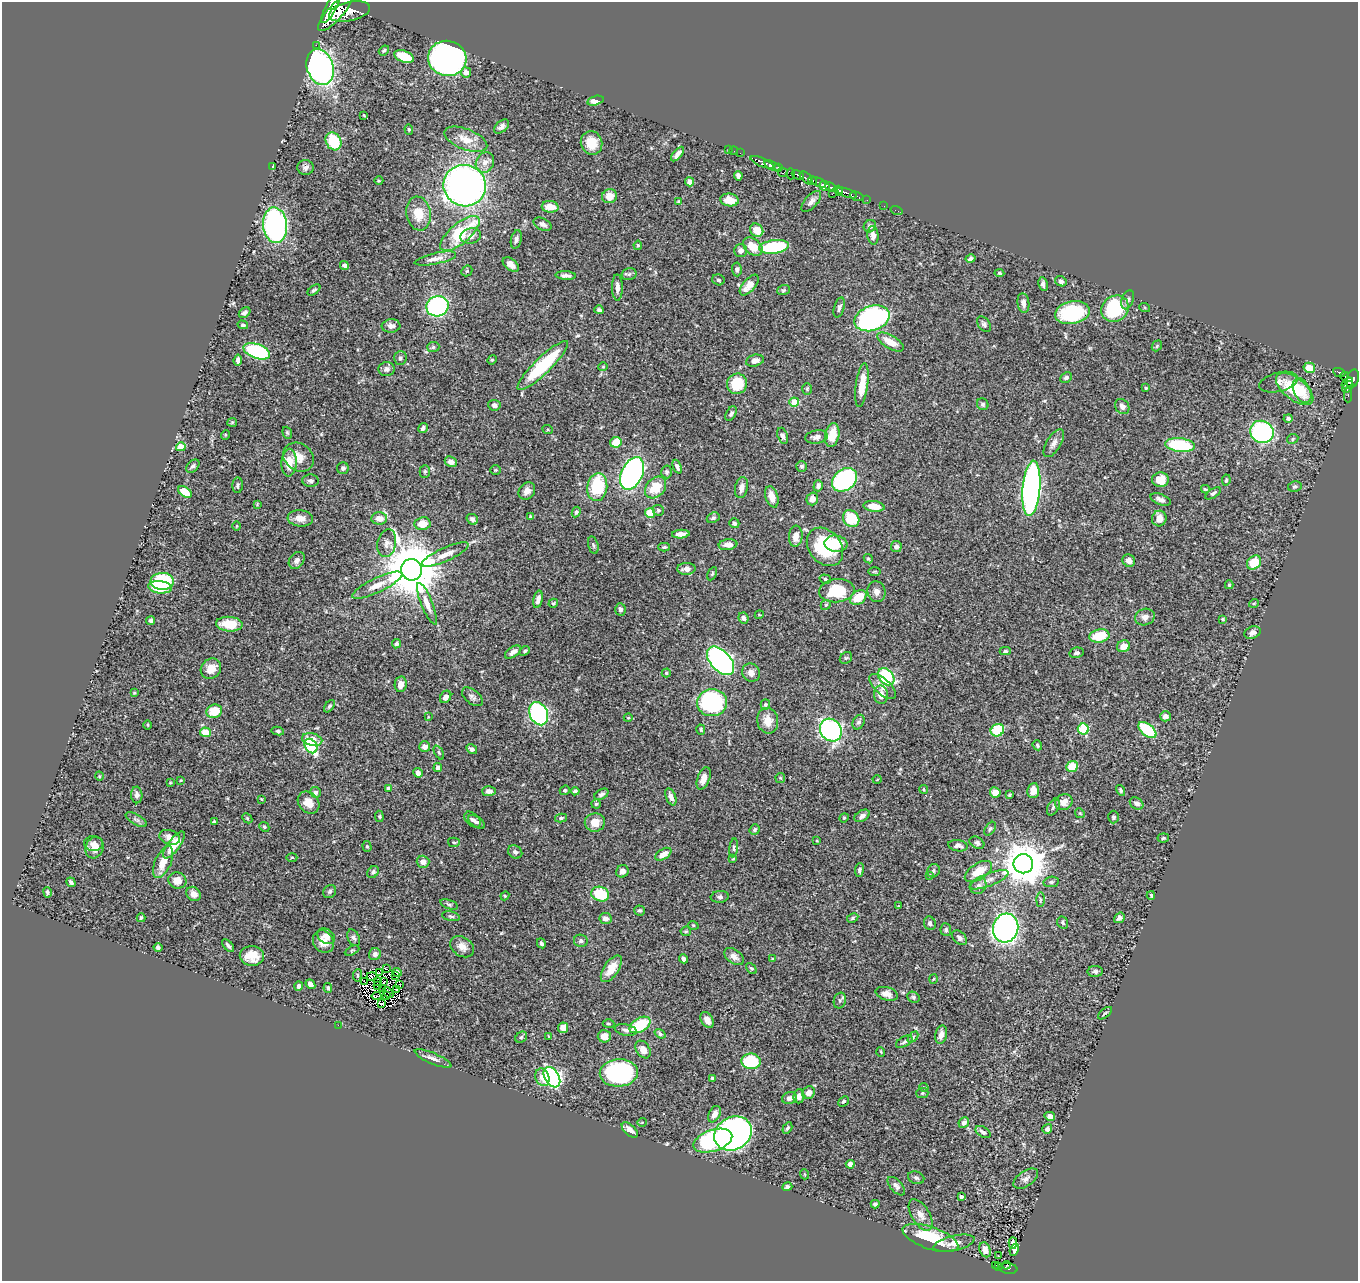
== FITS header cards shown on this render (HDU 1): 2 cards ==
NAXIS1  =                 1356
NAXIS2  =                 1279

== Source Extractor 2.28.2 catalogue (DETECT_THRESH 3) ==
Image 1356 x 1279 px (HDU 1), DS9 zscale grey, 1 PNG px = 1 image px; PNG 1360 x 1283 px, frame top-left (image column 1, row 1279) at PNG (2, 2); each listed source drawn as its Kron ellipse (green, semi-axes under 4 px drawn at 4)
Background 0.472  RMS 0.02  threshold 0.0593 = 3 sigma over >= 5 px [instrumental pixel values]
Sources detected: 461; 4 with non-positive FLUX_AUTO (blend fragments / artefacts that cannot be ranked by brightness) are neither listed nor drawn; the other 457 listed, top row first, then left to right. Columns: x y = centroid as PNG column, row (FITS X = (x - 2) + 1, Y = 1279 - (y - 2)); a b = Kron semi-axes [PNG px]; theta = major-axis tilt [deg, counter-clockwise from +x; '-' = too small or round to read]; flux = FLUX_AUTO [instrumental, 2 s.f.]
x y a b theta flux
331 8 17 5 62 1500
349 11 21 9 13 1600
335 13 23 7 48 2200
316 45 2 2 - 6
384 50 6 4 39 2.2
404 56 10 5 -20 39
447 58 19 17 -13 490
320 67 18 13 -71 370
466 72 5 5 - 8.8
595 101 8 4 15 9.3
364 115 4 3 - 1.1
502 127 9 5 44 4.8
409 129 5 4 - 2.1
466 139 23 10 -21 19
333 141 9 7 -62 51
591 143 12 10 -73 24
728 149 3 2 - 12
734 151 4 2 - 7.5
740 153 2 2 - 5.6
678 154 9 4 49 5.4
485 162 10 9 - 9
762 162 12 4 -23 510
273 166 4 2 - 1.2
772 166 9 4 -25 280
305 167 8 7 - 4.8
778 168 4 3 - 52
783 173 5 3 - 65
791 174 5 4 - 97
798 175 6 3 -21 190
738 176 5 4 - 4.9
806 178 8 4 -46 200
379 181 4 3 - 1.1
813 181 4 3 - 63
689 182 4 4 - 9
818 182 8 4 -28 79
465 186 21 20 - 660
824 186 5 5 - 520
830 187 5 3 - 140
839 191 5 3 - 270
847 193 10 3 -21 340
832 194 2 2 - 16
609 196 7 7 - 15
857 196 7 3 -21 73
729 200 9 6 -8 18
867 200 2 2 - 4.4
679 201 4 3 - 1.5
811 201 13 6 47 6.6
884 206 2 2 - 6.7
550 207 8 5 -5 18
896 210 6 2 -19 8.4
418 214 17 12 -80 23
543 224 9 5 -27 5.7
275 225 18 12 -84 280
870 226 6 6 - 4.3
757 230 7 6 - 17
460 233 24 10 40 78
873 235 9 5 -85 6.9
471 236 10 7 12 7.2
516 239 9 5 77 4.3
638 245 4 3 - 1.6
753 247 11 7 -39 23
774 247 15 6 8 91
740 251 6 6 - 5.9
435 259 21 5 12 9.4
970 259 5 4 - 4.3
511 264 9 5 -39 9.6
344 266 5 4 - 3.9
737 269 7 5 -86 3.1
467 271 6 5 - 1.7
999 273 5 4 - 2.2
629 274 7 5 14 3
566 275 10 4 -3 5.5
718 280 6 5 - 2.5
1061 281 6 5 - 4.5
1043 284 7 4 -81 5.6
749 285 12 6 49 15
617 287 13 5 -89 7.5
314 290 7 3 37 2.5
783 290 6 5 - 2.1
1128 300 10 6 69 4.8
1023 303 10 6 -82 6.1
437 306 11 10 - 230
839 308 10 5 73 4.4
1145 308 5 3 - 1.2
1115 309 14 12 38 130
599 310 4 4 - 2.9
244 313 6 4 41 4.1
1072 313 17 11 11 100
872 318 18 12 18 390
984 324 9 5 -53 3.7
243 325 5 4 - 2.9
391 326 9 6 5 6.7
890 342 15 6 -31 21
1157 346 6 4 49 1.9
433 347 6 5 - 3
257 351 14 7 -20 130
400 358 7 6 - 3.7
238 360 5 4 - 4.4
492 360 5 4 - 1.6
755 361 9 5 14 7.9
543 365 34 8 44 100
603 367 4 4 - 1.3
1309 368 6 5 - 23
387 369 8 7 - 5.8
1339 372 6 3 -23 85
1345 376 4 4 - 45
1066 378 6 5 - 3.2
1353 379 9 6 72 230
1279 382 20 9 14 8.8
1347 383 7 4 38 160
737 384 10 10 - 49
862 385 22 6 82 28
1348 387 6 4 51 160
1146 388 4 3 - 1.5
807 389 6 5 - 1.9
1295 389 22 11 -37 61
1302 391 13 8 -64 18
1348 395 7 3 88 25
794 402 5 4 - 42
983 404 6 5 - 2.8
494 405 6 5 - 3.8
1122 407 8 6 -56 6.2
731 414 8 5 62 3.3
1288 418 4 4 - 3.4
232 422 5 4 - 1.5
423 428 5 4 - 3.9
548 430 5 3 - 1.3
1262 432 12 11 - 220
287 433 6 4 -70 1.9
225 435 5 3 - 1.2
832 435 12 7 79 25
783 436 8 5 -71 3.9
816 437 11 6 10 6.6
1293 439 6 4 26 2
616 442 6 5 - 25
1054 443 16 7 59 7.9
1180 445 15 7 -7 83
181 447 5 4 - 30
299 457 16 13 -36 18
451 462 6 5 - 8.2
289 463 14 7 88 22
193 466 8 5 43 3.3
802 466 5 5 - 2.7
677 467 7 4 -69 3.8
343 468 6 6 - 2.9
495 470 5 4 - 1.5
425 471 6 5 - 2.2
667 472 6 5 - 2.9
632 473 17 10 65 390
844 480 13 10 37 240
1160 480 8 7 - 20
1226 480 6 4 81 1.7
311 481 8 6 -4 3.7
238 485 8 5 87 3
818 486 5 4 - 4.4
1295 486 7 5 9 2.8
597 487 14 10 82 76
656 488 12 9 48 30
741 488 10 6 79 6.3
1031 488 28 8 85 510
1205 489 4 3 - 1.7
527 491 9 7 52 8.9
185 492 7 5 -39 21
1213 493 9 4 34 2.7
772 497 11 6 -71 14
812 499 6 5 - 8.4
1161 499 11 5 -20 5.8
257 504 4 4 - 1.2
874 506 10 5 -7 19
658 510 6 5 - 2.2
576 512 5 4 - 2.7
650 513 5 5 - 30
530 517 4 3 - 2.2
300 518 12 8 -6 11
379 518 8 6 -1 11
713 518 6 5 - 2.9
1159 518 8 7 - 11
472 519 6 5 - 3.8
851 519 9 7 -46 43
734 523 5 5 - 3.5
422 524 8 6 8 19
237 526 5 3 - 1
681 534 9 4 5 6.9
796 536 10 7 85 12
387 543 14 9 78 9.2
836 544 11 8 -6 36
593 545 9 5 -76 2.9
728 545 9 5 8 8.8
664 547 5 4 - 1.8
825 547 21 16 -51 86
896 547 5 5 - 4.6
445 554 25 6 24 14
868 559 5 4 - 1.5
297 560 9 7 52 6.2
1129 561 6 6 - 9.1
1254 562 8 6 41 32
686 569 9 6 2 9.2
411 570 11 10 - 10000
875 571 6 3 1 1.5
712 574 7 4 63 1.8
825 579 6 4 -17 2.2
162 581 11 8 1 95
377 585 27 7 25 16
1229 585 4 3 - 1.8
160 587 12 6 -6 46
837 591 18 11 7 56
877 592 10 9 - 7.8
858 598 9 6 38 32
538 599 9 4 78 6.8
553 603 5 4 - 1.9
1254 603 5 3 - 1.3
427 604 22 5 -68 11
826 605 5 4 - 2
620 609 6 5 - 4.4
759 615 4 3 - 1.2
1145 617 10 8 19 7.8
743 618 5 5 - 4.9
1223 619 4 3 - 1.4
151 621 4 4 - 2.8
229 624 13 7 -4 30
1253 633 8 6 20 4.9
1099 636 10 6 11 40
397 644 5 4 - 2.7
1124 646 7 5 23 13
525 651 6 4 40 2.2
1005 651 5 4 - 2.8
513 652 9 5 35 7.2
1077 653 7 5 12 3.5
846 658 6 5 - 2.1
720 661 17 10 -48 380
211 669 11 9 44 16
666 673 4 4 - 1.7
751 673 9 8 - 8.4
886 677 9 7 -48 95
401 684 8 6 81 9.2
883 687 16 7 -42 11
134 693 4 3 - 1.4
881 695 9 7 -87 12
446 697 6 5 - 6.7
472 697 12 7 -39 5
712 703 15 13 6 180
765 704 5 4 - 1.8
329 706 7 4 52 2.2
214 711 8 6 18 27
539 714 12 9 -64 250
1165 716 5 5 - 5.6
428 717 3 2 - 0.87
628 718 4 3 - 1
768 721 13 10 -79 14
859 722 8 5 62 3.4
147 725 5 3 - 1.2
1083 729 5 5 - 97
701 730 5 4 - 1.7
831 730 12 10 -52 320
997 730 7 6 - 55
1147 730 11 5 -39 70
278 731 6 4 -9 2.2
205 732 5 5 - 22
312 739 10 6 -13 15
1037 745 5 4 - 2.1
311 746 8 5 -56 160
425 747 5 5 - 7.5
472 749 6 4 -32 3.6
439 753 8 4 -63 2
1072 766 6 5 - 28
438 767 5 4 - 4.8
418 773 5 4 - 7
99 776 4 3 - 1
704 778 12 6 69 12
780 778 5 5 - 1.4
181 780 4 2 - 1
877 780 4 3 - 0.93
170 783 3 2 - 1.1
389 789 4 4 - 9.2
924 789 5 4 - 1.7
565 790 5 4 - 2.4
1121 790 5 4 - 2.4
489 791 7 5 2 6.1
575 791 4 4 - 2.9
1033 791 7 6 - 13
316 792 5 5 - 2.9
995 792 5 5 - 12
601 794 7 5 30 4.1
137 795 8 5 -88 5.6
1009 795 4 3 - 1.5
671 797 9 5 -68 7.2
261 799 4 2 - 0.89
1064 802 9 7 31 9.7
308 803 12 9 -46 14
1137 803 7 5 -34 4.7
596 804 4 4 - 2
1053 807 9 5 61 3.5
1080 813 5 4 - 1.5
379 816 6 4 -84 1.7
862 816 8 5 32 5.5
1113 817 6 5 - 2.5
247 818 6 4 -46 1.8
561 818 6 4 14 2.7
844 818 5 4 - 1.6
136 820 12 5 -29 4
472 820 9 6 -43 4.2
214 822 3 3 - 1.6
477 822 9 5 -33 4.1
595 822 10 9 - 14
264 827 5 4 - 2.1
990 829 8 4 56 2.4
755 830 5 4 - 2.6
170 837 10 7 -17 9.4
1163 838 6 4 7 2.2
817 841 4 3 - 1.2
454 842 6 4 -13 1.9
93 843 9 7 -4 5.3
977 843 8 5 -30 4.2
174 845 16 6 53 28
367 846 5 4 - 2.3
958 846 10 5 -11 5.3
94 848 11 9 71 10
734 848 9 4 84 2.6
515 852 7 6 - 3.8
663 854 9 5 32 12
292 857 5 3 - 1.3
733 859 3 2 - 1.1
163 862 17 8 65 21
423 862 6 6 - 9.4
1023 864 10 9 - 4200
859 870 7 4 83 2.3
622 871 6 6 - 6.4
933 871 7 6 - 3
978 871 15 8 33 26
373 872 6 5 - 3.2
930 875 4 4 - 1.8
177 880 9 8 - 14
989 880 21 6 21 9.8
71 882 5 3 - 3.3
1051 882 8 5 9 2.8
978 886 9 7 47 6.1
330 891 7 6 - 3.2
47 892 5 4 - 2.9
194 894 8 6 -42 7.2
600 894 9 7 -19 54
1151 895 4 3 - 1.5
505 896 4 4 - 1.5
720 897 9 6 6 3.8
1040 900 7 4 89 2
449 904 9 4 -19 2.6
899 906 3 3 - 1.2
639 910 5 5 - 2.3
451 916 9 5 -12 2.8
141 918 4 3 - 2
606 918 6 5 - 5.7
853 918 6 4 29 2.2
1119 918 6 5 - 4.1
930 923 7 5 -65 3.9
1063 923 6 5 - 2.5
693 925 5 3 - 1.2
1006 928 14 12 74 510
946 930 6 5 - 2.8
686 931 5 5 - 1.6
326 936 9 7 -31 8.6
354 938 9 6 -64 3.8
959 938 8 5 -45 4.6
581 941 7 6 - 3.3
323 942 12 10 -54 14
541 943 5 4 - 3.4
228 946 8 4 -49 3.4
462 947 13 9 -36 11
158 948 5 4 - 3.2
352 951 8 4 27 1.9
375 954 6 6 - 4.1
252 956 12 10 -2 20
734 956 11 7 -35 7.2
683 959 5 4 - 4.9
772 959 4 3 - 1.6
751 968 6 4 -50 1.7
386 969 3 2 - 0.25
611 969 15 7 56 20
1095 971 7 5 1 3.6
379 972 3 2 - 0.7
397 972 5 4 - 4.1
357 975 6 3 83 1.5
372 976 5 3 - 1.1
396 976 3 2 - 0.39
933 979 5 3 - 1.3
365 982 3 2 - 1.2
378 982 2 2 - 0.71
384 982 3 2 - 0.72
310 984 5 4 - 5.5
399 984 3 2 - 1
299 986 4 4 - 4.1
378 986 2 2 - 1.3
328 988 5 4 - 2.4
383 988 3 2 - 1.3
396 989 3 2 - 1.5
388 993 6 2 -51 1.3
887 994 11 6 -15 9.6
386 995 3 2 - 0.39
377 996 5 2 - 3.1
913 997 6 5 - 2.3
840 1001 8 6 74 3.3
381 1004 4 2 - 1.6
1105 1013 8 3 39 1.9
707 1020 8 6 -57 9.1
608 1024 6 4 -2 1.9
338 1025 2 2 - 17
640 1025 11 7 30 66
563 1028 5 5 - 9.1
626 1030 11 5 -12 4.7
660 1034 6 4 -35 2.5
941 1035 9 5 79 8.8
604 1036 6 6 - 9.7
521 1037 6 5 - 2.3
549 1037 4 2 - 1.4
913 1037 6 4 47 1.8
904 1042 9 5 29 3.3
643 1049 9 6 -56 9.3
881 1052 5 3 - 1.1
433 1059 20 5 -23 6.9
751 1061 9 8 - 74
619 1073 19 13 3 190
542 1077 9 7 -69 12
552 1077 11 7 -58 360
712 1078 3 3 - 1.7
924 1087 4 4 - 1.4
809 1093 7 5 49 9.8
922 1093 6 5 - 2.3
799 1096 7 5 83 5.2
789 1098 7 5 17 6.3
843 1101 6 4 43 2.6
714 1114 9 5 62 9.6
1050 1116 5 4 - 5.7
642 1122 5 3 - 0.99
964 1122 6 5 - 4.8
787 1128 6 4 59 2.6
1047 1129 5 4 - 4.5
630 1130 10 5 -42 7.2
983 1132 8 5 -33 4
733 1133 20 16 30 590
713 1141 20 10 18 180
850 1164 4 4 - 6
804 1174 5 3 - 1
916 1178 8 6 -21 3.6
1026 1179 14 7 35 6
896 1186 11 6 -48 5
787 1187 5 4 - 3.9
961 1197 4 3 - 2.8
875 1204 4 3 - 2.7
921 1215 17 9 -59 11
930 1238 29 11 -19 65
954 1243 21 7 13 11
1013 1243 5 4 - 3.2
985 1250 8 5 -68 9.3
1014 1250 6 3 68 2.5
998 1256 3 2 - 2
996 1265 2 2 - 1.1
1006 1265 4 2 - 16
999 1266 3 2 - 3.5
1008 1269 9 5 -7 79
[4 non-positive-flux detections neither listed nor drawn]